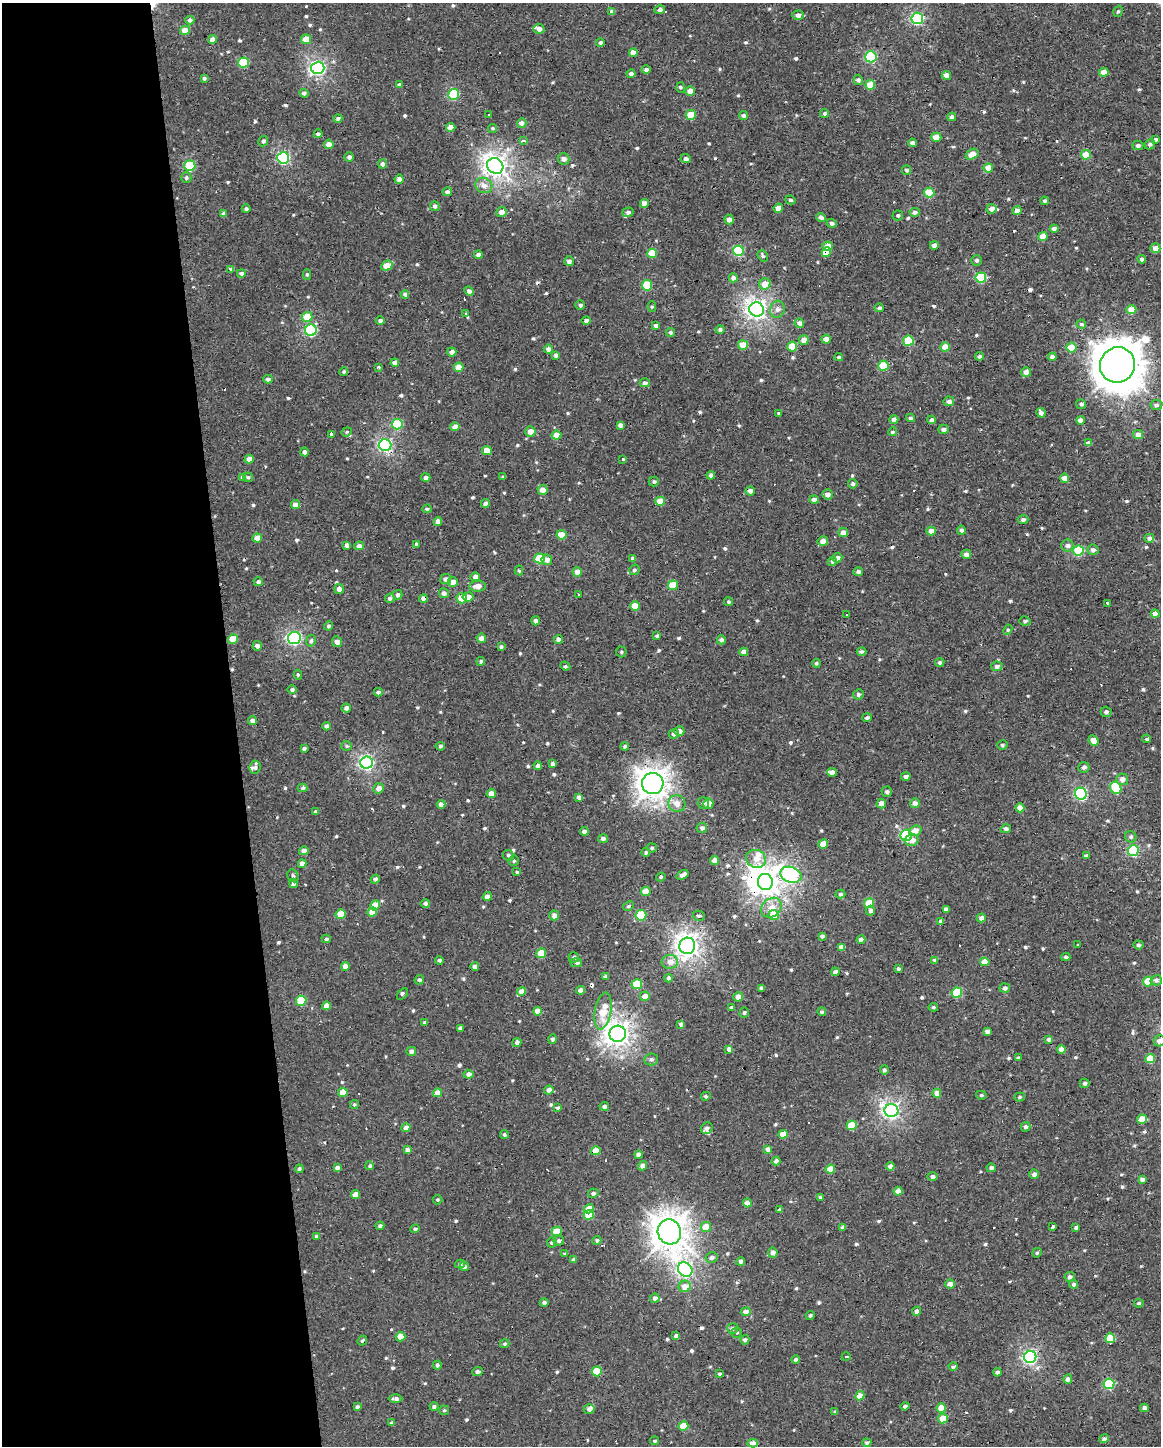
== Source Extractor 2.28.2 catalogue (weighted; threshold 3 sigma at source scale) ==
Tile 5 of 4 x 3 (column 1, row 2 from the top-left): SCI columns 1-1159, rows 1453-2896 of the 4636 x 4388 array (HDU 1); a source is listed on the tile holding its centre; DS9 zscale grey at full resolution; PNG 1163 x 1448 px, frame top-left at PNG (2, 3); each listed source drawn as its Kron ellipse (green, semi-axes under 4 px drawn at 4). Shown black and unused: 20% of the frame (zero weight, under 2 of 3 exposures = <1% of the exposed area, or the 3 px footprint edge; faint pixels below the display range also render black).
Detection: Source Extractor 2.28.2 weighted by HDU 2 'WHT'; one run over the whole footprint, this tile lists its part. Background -0.00111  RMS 0.003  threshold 0.0136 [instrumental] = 3 sigma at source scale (4.5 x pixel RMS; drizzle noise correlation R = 1.50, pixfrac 1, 0.0396/0.0396 arcsec/px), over >= 5 px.
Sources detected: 659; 1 inside a brighter object's white glare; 19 cosmic-ray / hot-pixel residue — neither listed nor drawn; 6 inside a brighter listed object's ellipse — not listed separately; of the other 633, all 500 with FLUX_AUTO >= 0.461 (the completeness limit of this list) listed and drawn (133 fainter detections not listed), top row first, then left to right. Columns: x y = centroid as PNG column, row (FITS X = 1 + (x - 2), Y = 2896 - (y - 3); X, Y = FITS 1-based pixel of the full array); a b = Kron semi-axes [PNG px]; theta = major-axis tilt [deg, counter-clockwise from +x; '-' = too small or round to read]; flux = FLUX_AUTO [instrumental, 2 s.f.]
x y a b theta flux
660 10 5 4 - 0.84
1118 11 6 4 71 0.5
612 12 4 4 - 1.2
798 15 5 4 - 1.1
917 18 6 5 - 29
190 20 4 4 - 0.89
539 29 5 4 - 1.5
185 30 5 4 - 3
212 39 4 4 - 1.6
306 39 5 5 - 3.4
600 42 4 4 - 0.69
633 53 4 4 - 2.5
871 57 5 5 - 27
244 62 5 5 - 14
318 68 6 6 - 66
646 70 5 4 - 0.72
1104 72 4 4 - 3.4
631 74 4 4 - 0.88
946 75 4 4 - 2.9
204 78 4 3 - 0.54
858 80 5 4 - 0.87
399 85 4 4 - 0.83
870 85 5 4 - 5.5
681 87 5 4 - 0.51
690 91 5 4 - 2.6
304 93 4 4 - 0.73
454 94 5 5 - 21
825 113 4 4 - 0.49
489 115 3 3 - 0.87
691 115 5 5 - 6.5
743 116 4 4 - 0.76
952 117 4 4 - 1
338 118 4 4 - 0.6
522 123 5 4 - 1.1
451 127 4 4 - 3.1
493 129 4 4 - 0.54
318 134 4 3 - 0.62
936 137 5 4 - 3.9
1155 139 4 4 - 0.62
263 141 5 5 - 0.77
523 141 3 3 - 1.1
912 143 4 4 - 1.3
329 144 5 4 - 2.1
1150 144 5 5 - 0.65
1138 145 5 4 - 0.85
972 154 7 4 32 3.4
1086 155 5 4 - 7
349 157 4 4 - 0.85
283 158 6 6 - 37
564 159 6 5 - 1.4
686 159 5 4 - 0.94
383 164 4 4 - 1.2
190 166 5 5 - 14
495 166 8 7 - 160
988 168 4 4 - 3.6
906 170 5 4 - 0.61
186 178 5 5 - 0.79
399 179 4 4 - 1.8
484 185 9 7 -22 1.8
447 192 5 4 - 1.1
929 193 5 5 - 7.9
790 200 5 4 - 0.63
1045 201 4 4 - 0.58
644 203 4 4 - 1.9
435 206 5 4 - 0.93
778 208 4 4 - 2.6
246 209 4 4 - 0.64
992 209 5 5 - 2
1017 211 4 4 - 1.7
501 212 5 5 - 1.7
628 212 5 4 - 0.82
915 212 5 4 - 0.99
224 214 4 4 - 1.1
898 215 5 5 - 0.55
821 218 5 4 - 1.1
729 219 5 4 - 1.6
832 223 5 4 - 0.77
1054 229 4 4 - 1.1
1043 236 5 4 - 3.9
934 245 4 4 - 1.6
827 246 5 4 - 3.5
1155 248 5 5 - 2.6
738 251 5 5 - 18
826 252 5 4 - 3.3
652 253 5 4 - 6.8
478 255 4 4 - 1.3
763 256 6 4 -52 0.54
1142 259 4 4 - 0.87
977 260 5 5 - 0.7
569 261 5 4 - 1.1
387 265 6 4 31 4.2
231 270 4 3 - 2.1
241 273 4 4 - 0.91
307 274 5 4 - 0.48
981 277 5 5 - 15
733 278 4 4 - 1.2
765 284 6 5 - 3.3
647 285 5 5 - 11
469 291 5 4 - 1.2
405 294 4 4 - 0.92
580 305 5 4 - 0.68
652 307 5 4 - 0.46
879 308 5 4 - 0.65
756 309 7 7 - 130
777 309 8 7 - 1.2
1131 310 5 4 - 4.2
466 314 3 3 - 3
307 317 5 5 - 4.9
380 321 4 4 - 0.87
586 321 5 4 - 0.9
799 323 5 4 - 1.4
1081 324 5 4 - 0.6
656 326 4 4 - 0.95
720 329 4 4 - 0.79
311 330 6 5 - 30
670 332 5 4 - 0.68
826 339 4 4 - 2
804 340 5 4 - 1.9
908 341 5 5 - 12
743 345 5 4 - 4.2
792 346 5 5 - 6.8
945 347 5 4 - 3
1071 348 5 5 - 5.9
548 349 4 4 - 1.2
452 352 4 4 - 1.5
556 355 4 4 - 0.86
979 356 4 4 - 0.6
839 357 4 3 - 0.52
1052 357 4 4 - 1.4
395 363 4 4 - 2
1117 365 18 17 - 820
883 366 5 5 - 10
379 367 3 3 - 1.1
459 367 5 4 - 3.9
344 372 4 4 - 0.57
1026 372 5 5 - 1.9
268 379 4 4 - 0.82
645 383 5 4 - 1.1
949 401 5 5 - 1.3
1081 404 5 5 - 0.67
1156 405 6 5 - 0.74
779 413 3 3 - 1.6
1041 413 5 4 - 1.1
910 418 4 3 - 0.54
894 419 4 4 - 1.6
932 420 4 4 - 0.97
1080 420 4 4 - 2
397 424 5 5 - 14
620 425 4 4 - 1.2
455 427 4 4 - 2.2
943 429 5 4 - 1.1
530 431 5 5 - 2.5
347 432 5 4 - 0.48
892 432 4 4 - 0.59
331 434 3 3 - 1.6
556 435 5 4 - 3.7
1138 435 5 4 - 2.3
1088 443 4 4 - 1.3
385 445 6 5 - 42
487 451 5 4 - 4.3
305 452 4 4 - 0.92
249 459 4 4 - 2.1
622 459 3 3 - 3.8
711 475 4 4 - 1.1
243 477 4 4 - 1.1
248 477 5 4 - 0.48
503 477 3 3 - 0.56
426 478 5 4 - 1
1065 478 4 4 - 2.4
654 481 5 5 - 0.59
853 484 5 4 - 0.8
543 490 5 5 - 2.4
750 491 4 4 - 1.3
827 494 5 5 - 1.6
814 500 4 4 - 1.5
660 501 5 4 - 4.5
485 504 4 4 - 1.1
295 505 4 4 - 2
427 509 4 3 - 0.53
1023 520 5 4 - 0.73
438 521 4 4 - 1.9
962 530 4 4 - 0.85
931 531 4 4 - 2.3
843 533 4 4 - 2.1
561 535 5 4 - 4.8
257 538 5 4 - 3.7
1149 538 5 4 - 0.89
823 541 5 4 - 1.8
416 544 4 3 - 0.53
347 545 4 4 - 1.1
1067 545 6 6 - 1.1
359 546 5 4 - 1.7
1093 550 5 5 - 1.2
1078 551 5 5 - 16
966 554 5 4 - 1.3
539 558 5 5 - 9.9
632 558 4 4 - 0.81
837 558 5 4 - 0.96
547 560 5 5 - 1.5
832 561 5 4 - 0.68
519 570 5 4 - 0.54
634 570 5 5 - 0.64
577 572 5 4 - 2.4
858 572 5 4 - 1
475 577 4 4 - 1.4
446 579 5 5 - 1.3
258 582 4 4 - 0.81
453 582 5 5 - 2.1
673 585 5 5 - 7
477 586 8 5 5 2.4
339 589 5 5 - 1.3
444 593 5 5 - 0.92
398 595 5 4 - 1.1
579 595 3 3 - 0.47
468 597 5 4 - 2.3
390 598 5 4 - 0.63
423 598 4 4 - 1.2
462 598 5 5 - 5.1
729 602 4 4 - 0.52
1107 603 3 3 - 0.69
635 606 5 5 - 4.3
1155 614 4 4 - 2.3
847 615 3 3 - 1.2
536 621 4 4 - 1
1025 621 6 4 -13 0.58
328 626 4 4 - 0.57
1008 630 5 4 - 0.46
657 636 4 3 - 0.55
294 638 6 6 - 51
481 638 5 4 - 1.8
233 639 5 4 - 4.8
559 639 4 4 - 1.2
721 640 4 4 - 0.98
311 641 6 4 81 0.63
337 642 5 5 - 1.3
257 646 5 4 - 1.1
501 647 4 4 - 0.51
621 652 5 5 - 0.55
744 652 4 4 - 2
861 652 5 3 - 0.93
481 661 4 4 - 0.64
940 662 5 4 - 0.56
816 663 4 4 - 0.53
565 666 5 3 - 0.53
997 666 5 5 - 1
298 675 5 4 - 0.49
292 690 4 4 - 0.62
378 692 4 4 - 0.78
858 694 5 5 - 0.68
346 708 4 4 - 0.98
1106 712 5 5 - 0.82
867 718 5 4 - 0.68
252 721 4 4 - 1.3
327 726 4 4 - 1.3
679 731 5 5 - 1.5
674 734 5 5 - 0.85
1147 739 4 3 - 0.53
1093 740 5 4 - 2.8
1002 745 5 5 - 0.61
346 746 5 5 - 0.52
440 746 4 4 - 0.6
625 746 4 4 - 0.65
304 749 4 3 - 0.63
367 763 6 6 - 61
553 764 4 4 - 1.2
538 766 4 4 - 0.87
255 767 7 5 83 0.83
1084 767 6 5 - 0.88
832 772 5 4 - 2
906 776 5 4 - 1.1
1122 779 6 5 - 1.7
653 784 11 10 - 260
303 788 5 4 - 0.75
379 788 5 5 - 1.9
1116 788 6 5 - 14
887 792 5 5 - 0.77
491 794 4 4 - 2.9
1081 794 6 5 - 32
579 797 4 4 - 1.6
703 803 6 5 - 0.85
915 803 5 5 - 1.5
441 804 4 4 - 2
677 804 8 8 - 2.2
708 804 5 5 - 2.9
881 804 5 4 - 2
1020 808 4 4 - 2.6
315 812 4 4 - 0.55
702 828 5 5 - 1
1006 829 5 4 - 0.78
584 831 4 3 - 1.2
915 831 6 5 - 2.2
906 835 6 5 - 21
1131 837 6 5 - 0.64
603 839 5 4 - 0.91
912 840 7 6 - 1.8
823 844 5 4 - 3.5
652 848 5 4 - 0.49
304 851 4 4 - 1.5
1133 851 5 5 - 26
646 853 4 4 - 0.58
508 855 6 5 - 0.54
1086 856 4 3 - 0.69
756 859 10 9 - 3
715 860 4 4 - 1.9
514 861 5 5 - 0.5
302 864 4 4 - 1.8
517 872 4 3 - 0.51
682 875 6 3 33 1.5
791 875 11 7 -18 54
293 876 6 5 - 0.57
661 877 5 3 - 0.63
375 879 5 4 - 0.8
765 882 8 7 - 260
293 883 5 4 - 0.9
646 892 5 4 - 4.4
840 894 5 4 - 0.59
487 896 4 4 - 1.7
425 903 5 4 - 0.87
869 903 5 4 - 7.8
375 905 5 4 - 4.1
628 906 6 4 27 0.48
771 908 11 9 40 3.2
946 909 4 4 - 1.4
870 911 5 5 - 1.1
372 912 5 4 - 3.9
341 914 5 4 - 6
554 915 5 5 - 1.5
641 915 5 5 - 15
774 915 5 5 - 7.2
699 916 6 5 - 0.61
981 918 4 4 - 1.4
940 921 4 4 - 0.72
822 936 4 3 - 0.77
326 939 4 4 - 0.71
861 940 4 4 - 1.6
1078 945 3 2 - 1.1
1138 945 5 4 - 0.61
687 946 8 8 - 150
841 947 4 4 - 1.9
541 953 5 4 - 5.8
574 957 5 5 - 0.76
1066 957 4 3 - 0.63
439 960 4 4 - 0.59
935 960 4 4 - 1.3
670 962 8 7 - 2
985 962 4 4 - 3.5
576 963 6 4 0 0.67
345 966 4 4 - 2.3
475 967 4 4 - 1.6
898 969 4 4 - 0.77
835 972 4 4 - 1.1
605 976 4 3 - 0.7
668 978 4 4 - 0.78
419 980 5 4 - 0.54
1156 980 6 5 - 1
1148 981 5 5 - 8.3
637 984 5 5 - 13
761 988 4 3 - 0.66
1005 988 5 4 - 0.93
581 990 4 4 - 1.4
522 991 5 4 - 2
957 993 5 5 - 12
403 994 7 3 44 0.59
645 996 5 4 - 2.3
738 997 5 4 - 1.9
301 1001 5 5 - 12
326 1006 4 4 - 2.2
731 1007 4 3 - 0.7
933 1007 5 4 - 0.49
538 1011 4 4 - 2.4
603 1011 19 8 80 7.8
744 1012 5 4 - 0.52
822 1012 4 4 - 0.65
425 1023 4 3 - 0.8
681 1024 4 4 - 0.85
460 1028 4 3 - 0.93
987 1031 4 4 - 1.5
618 1034 8 8 - 180
553 1039 4 4 - 0.66
1049 1039 4 4 - 0.99
1159 1041 6 5 - 1.3
517 1042 4 4 - 1
729 1049 4 4 - 1.2
1061 1049 4 4 - 2.4
411 1051 5 4 - 1.2
1018 1058 4 3 - 0.48
1150 1058 5 4 - 6.6
651 1059 7 6 - 0.95
884 1070 4 4 - 0.76
468 1074 5 4 - 1.4
1084 1083 5 5 - 0.88
549 1090 4 4 - 1.6
343 1092 5 4 - 4
438 1093 4 4 - 2.5
937 1093 4 4 - 2.5
981 1095 5 4 - 0.48
706 1096 5 4 - 0.54
1020 1097 5 4 - 0.47
354 1105 4 4 - 0.51
604 1106 4 4 - 0.99
558 1108 4 4 - 0.68
891 1111 7 6 - 79
1142 1119 5 4 - 4.2
852 1125 5 4 - 8.1
1026 1127 5 4 - 0.88
406 1128 4 4 - 1.7
707 1128 6 5 - 0.95
504 1134 4 4 - 0.48
783 1134 5 4 - 4.1
768 1149 4 4 - 1.9
407 1150 4 4 - 1.5
596 1151 5 4 - 4.4
638 1155 4 4 - 1.4
776 1161 4 4 - 1
370 1166 4 4 - 0.52
642 1166 5 4 - 1.6
890 1166 4 4 - 1.5
337 1168 4 4 - 1.1
991 1168 5 4 - 0.81
299 1169 4 3 - 0.57
830 1169 4 4 - 4.2
1034 1174 4 4 - 1.4
932 1177 5 4 - 0.94
1142 1179 4 3 - 0.87
898 1191 4 4 - 1.6
593 1193 5 4 - 0.81
355 1194 4 4 - 2.6
820 1197 4 3 - 0.46
437 1200 5 5 - 0.47
747 1203 4 4 - 2.7
589 1209 5 4 - 3.8
779 1210 4 3 - 0.55
589 1215 5 4 - 6.6
380 1226 4 4 - 0.79
1052 1226 3 3 - 1.9
706 1227 5 5 - 4.9
843 1227 4 4 - 0.96
1076 1227 3 3 - 0.7
415 1229 4 4 - 0.68
557 1231 5 4 - 6.3
669 1232 13 11 -66 380
316 1236 4 4 - 0.63
597 1240 4 4 - 0.59
559 1241 5 5 - 0.82
552 1243 5 5 - 0.57
773 1253 5 4 - 1.5
1037 1253 5 4 - 0.51
565 1254 4 3 - 0.55
712 1258 6 5 - 0.94
574 1259 4 3 - 0.71
741 1261 4 4 - 1
460 1264 5 4 - 0.59
464 1267 5 4 - 1.1
685 1270 8 6 -48 63
1070 1277 5 5 - 0.9
950 1284 4 4 - 1.7
1074 1284 4 4 - 0.75
685 1286 6 5 - 2.9
655 1298 5 4 - 1.3
544 1303 4 4 - 0.89
1139 1303 5 4 - 0.5
917 1311 4 4 - 1.1
746 1312 5 4 - 1.6
810 1315 4 4 - 0.58
733 1328 5 5 - 0.98
737 1333 5 5 - 0.57
676 1336 4 4 - 1
401 1337 5 4 - 4.5
1110 1338 5 5 - 9.6
745 1340 5 4 - 0.85
362 1341 5 3 - 0.51
505 1344 5 4 - 0.46
846 1357 4 3 - 0.96
1030 1357 6 6 - 54
796 1360 4 4 - 0.89
437 1365 4 4 - 0.77
953 1366 4 4 - 0.76
597 1371 5 5 - 8.2
478 1372 5 4 - 0.92
997 1372 4 4 - 0.9
719 1374 4 3 - 0.52
1068 1379 5 4 - 1.3
1109 1384 5 5 - 19
860 1396 5 4 - 4.6
396 1399 7 4 0 0.84
905 1406 4 4 - 0.77
357 1407 4 3 - 0.75
434 1407 4 4 - 0.61
941 1408 5 4 - 4.7
1144 1408 4 4 - 1.2
589 1409 5 5 - 1
444 1410 5 4 - 0.48
835 1412 4 4 - 0.53
943 1419 5 4 - 5
392 1422 4 3 - 0.55
683 1426 5 4 - 6.4
1104 1439 5 4 - 0.89
655 1441 4 4 - 0.68
752 1443 5 4 - 2
867 1443 4 4 - 0.8
Overlapping masked pixels (flux is a lower limit): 7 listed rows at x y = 1104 72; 826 252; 1117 365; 385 445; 423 598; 302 864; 765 882
Isophote crosses this tile's border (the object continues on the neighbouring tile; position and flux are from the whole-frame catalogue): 1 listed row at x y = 1159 1041